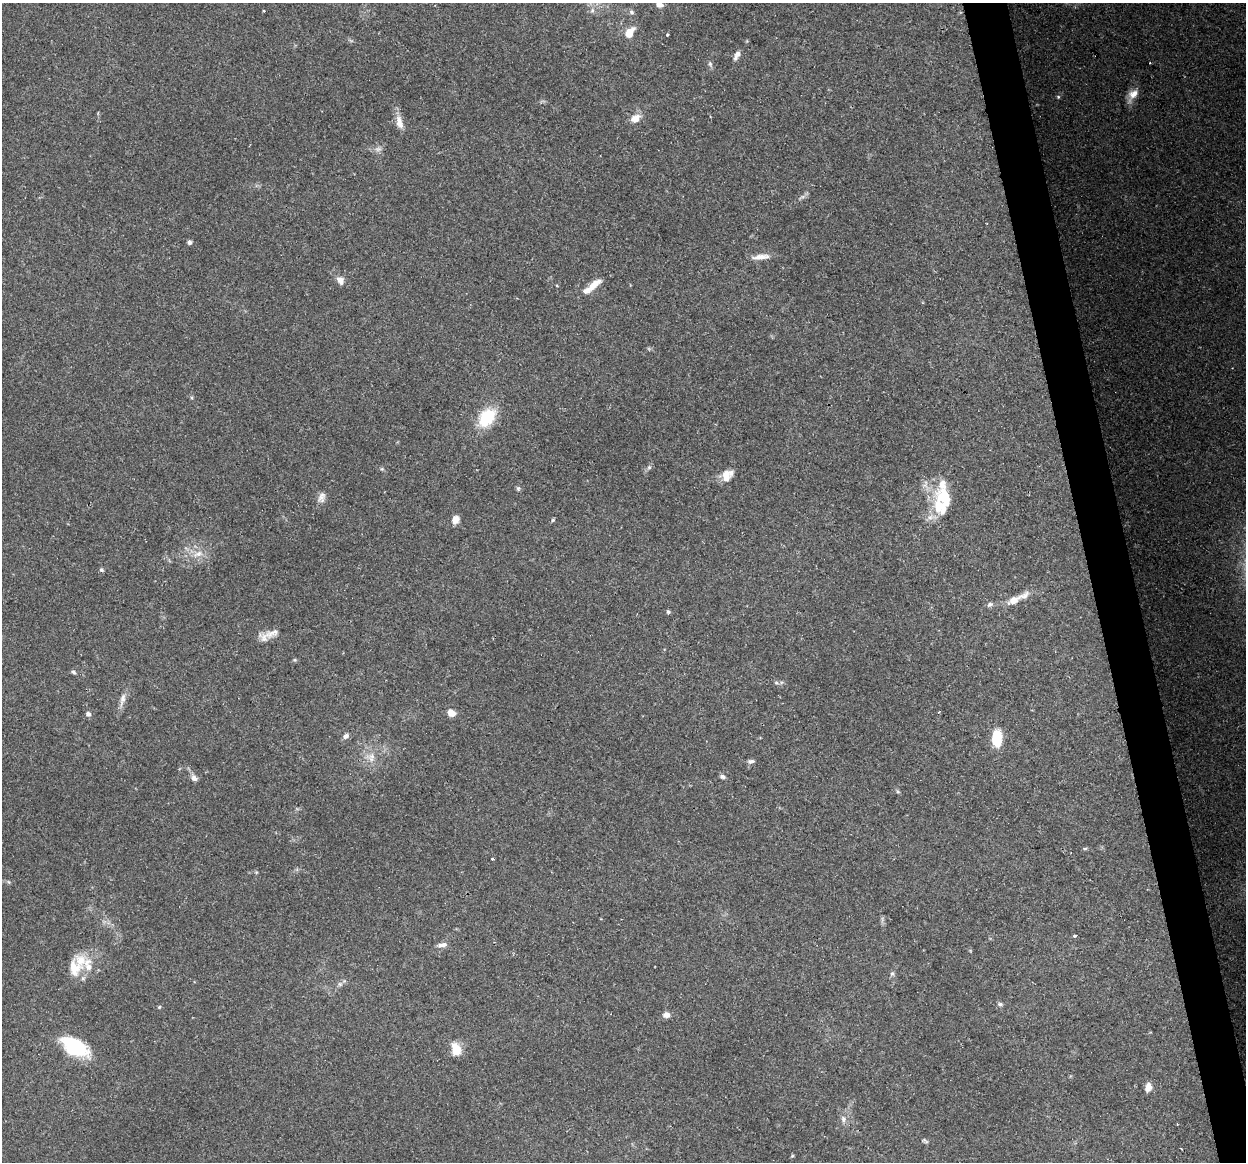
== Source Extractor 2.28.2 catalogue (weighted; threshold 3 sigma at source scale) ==
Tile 6 of 4 x 4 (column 2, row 2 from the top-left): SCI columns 1245-2488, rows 2407-3566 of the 4977 x 4761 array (HDU 1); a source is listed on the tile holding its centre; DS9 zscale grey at full resolution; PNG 1248 x 1164 px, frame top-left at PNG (2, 3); no overlay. Shown black and unused: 3% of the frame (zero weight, under 2 of 3 exposures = <1% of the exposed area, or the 3 px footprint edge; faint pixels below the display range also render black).
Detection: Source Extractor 2.28.2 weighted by HDU 2 'WHT'; one run over the whole footprint, this tile lists its part. Background 0.148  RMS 0.0061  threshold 0.0276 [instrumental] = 3 sigma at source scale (4.5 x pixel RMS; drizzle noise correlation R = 1.50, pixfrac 1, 0.0396/0.0396 arcsec/px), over >= 5 px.
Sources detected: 70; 1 too faint to see at this stretch — not listed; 7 inside a brighter listed object's ellipse — not listed separately; the other 62 listed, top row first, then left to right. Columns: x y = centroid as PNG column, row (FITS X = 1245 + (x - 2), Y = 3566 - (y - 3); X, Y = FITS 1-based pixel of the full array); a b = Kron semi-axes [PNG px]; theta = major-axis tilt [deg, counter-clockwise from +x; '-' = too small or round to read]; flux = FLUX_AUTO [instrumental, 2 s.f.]
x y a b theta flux
659 4 7 6 - 5.6
264 11 3 3 - 0.66
632 12 8 5 -28 1.4
629 32 11 7 54 10
667 35 3 3 - 1.1
736 57 10 6 73 2.2
710 64 8 5 -68 1.5
1133 94 17 9 54 6.6
1058 97 5 4 - 0.75
635 118 13 9 30 6.1
399 122 20 9 -76 5.7
189 242 6 5 - 1.5
760 257 21 7 7 6
340 280 11 8 -56 3.9
593 285 21 7 41 8.4
487 417 20 14 49 28
649 467 5 5 - 1.2
382 469 6 4 -42 0.84
727 475 16 11 50 7.7
518 488 6 5 - 1.1
322 497 15 8 75 3.7
945 498 27 16 -54 22
455 520 9 7 72 4.9
553 520 6 4 47 0.86
198 554 14 8 21 5.6
101 570 5 5 - 1.3
1014 600 13 8 28 6.8
990 604 8 6 33 1.7
668 612 6 5 - 1
272 633 28 9 15 6.5
295 660 5 5 - 0.82
73 672 7 4 -50 1.2
776 683 6 5 - 1
122 699 22 6 76 4.4
451 713 8 6 -30 6.2
88 714 6 6 - 2
346 736 8 6 28 2.4
997 738 20 11 89 16
372 756 20 9 10 7.1
751 761 9 5 9 1.7
722 777 6 5 - 1.6
194 778 8 7 - 2.9
898 792 6 4 -18 0.85
1085 848 6 4 2 0.8
492 859 3 2 - 0.76
256 872 6 3 -17 0.69
9 882 6 4 -70 0.78
1075 936 3 3 - 1.9
442 945 13 6 10 3
80 960 21 17 -69 13
892 974 7 5 74 1.4
340 984 6 6 - 1.5
1000 1004 8 5 -14 1.4
159 1007 5 5 - 0.76
666 1015 7 6 - 3.7
74 1047 26 14 -32 49
456 1049 15 10 -73 9.4
1148 1087 10 6 78 4
843 1119 10 7 -73 2.6
1177 1124 4 2 - 0.44
925 1141 9 5 -23 1.2
792 1156 5 4 - 0.68
Isophote crosses this tile's border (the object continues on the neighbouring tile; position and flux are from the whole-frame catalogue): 1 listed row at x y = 659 4